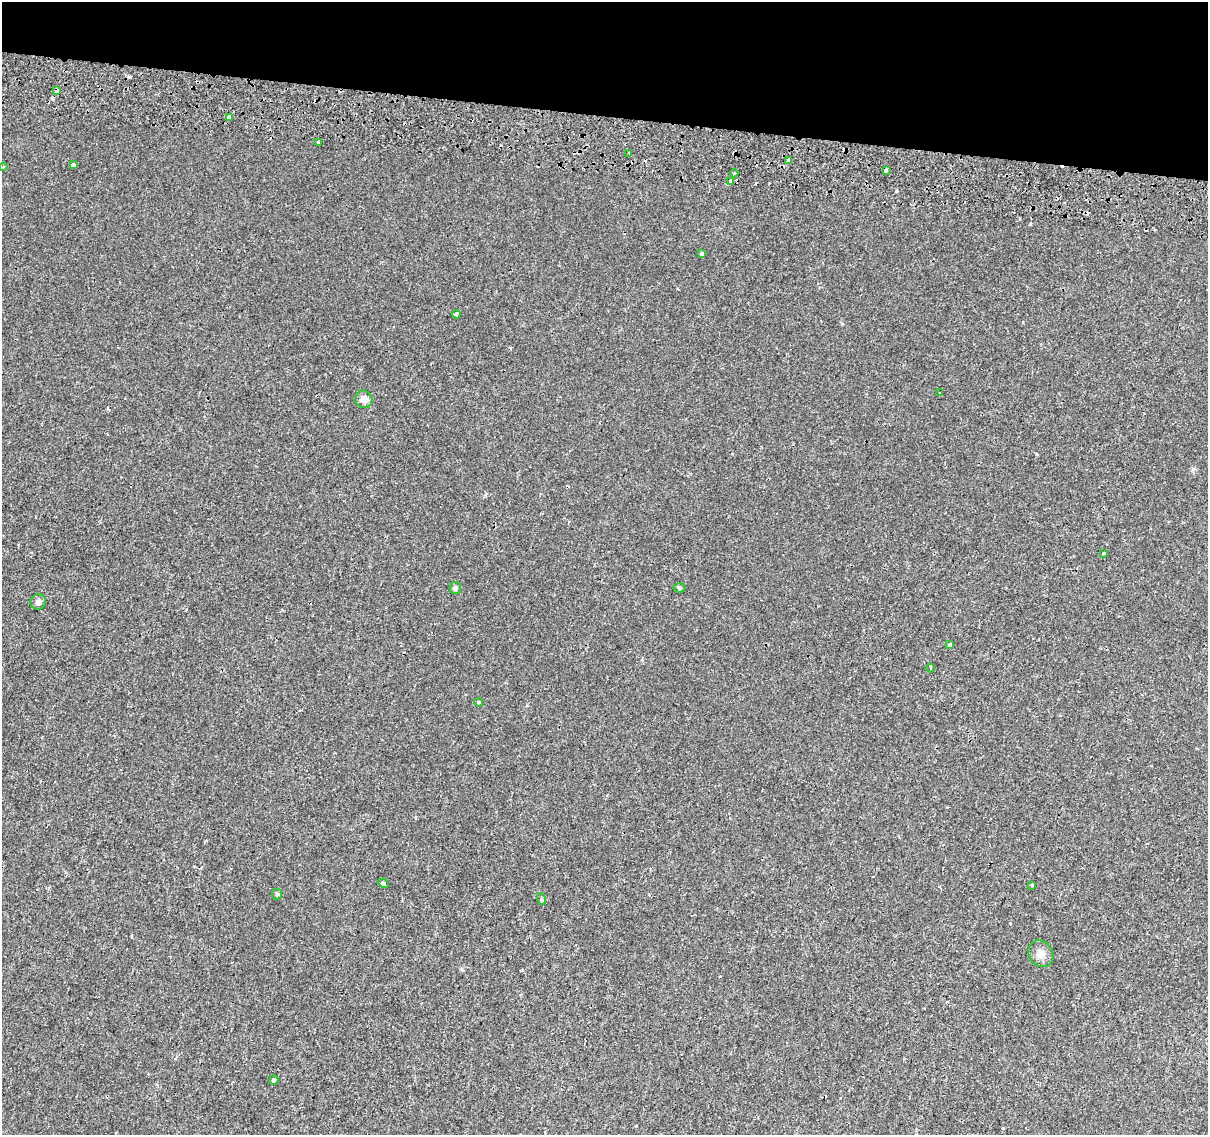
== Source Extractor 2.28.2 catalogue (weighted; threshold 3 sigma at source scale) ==
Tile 2 of 4 x 4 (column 2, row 1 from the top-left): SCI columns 1231-2436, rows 3683-4815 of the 4868 x 5159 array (HDU 1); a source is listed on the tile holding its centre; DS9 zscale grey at full resolution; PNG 1210 x 1137 px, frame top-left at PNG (2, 2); each listed source drawn as its Kron ellipse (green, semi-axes under 4 px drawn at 4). Shown black and unused: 10% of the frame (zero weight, under 2 of 3 exposures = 3% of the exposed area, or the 3 px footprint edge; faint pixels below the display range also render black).
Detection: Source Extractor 2.28.2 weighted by HDU 2 'WHT'; one run over the whole footprint, this tile lists its part. Background 1.45e-04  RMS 0.0039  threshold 0.0174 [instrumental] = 3 sigma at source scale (4.5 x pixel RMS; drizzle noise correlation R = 1.50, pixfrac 1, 0.0396/0.0396 arcsec/px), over >= 5 px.
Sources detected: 35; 8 cosmic-ray / hot-pixel residue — neither listed nor drawn; the other 27 listed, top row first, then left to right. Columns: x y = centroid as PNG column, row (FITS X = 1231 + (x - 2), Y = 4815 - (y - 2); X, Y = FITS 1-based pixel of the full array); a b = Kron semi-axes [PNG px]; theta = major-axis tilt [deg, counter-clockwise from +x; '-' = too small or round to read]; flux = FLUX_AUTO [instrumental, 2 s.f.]
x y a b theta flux
57 91 3 3 - 15
229 117 4 3 - 5
318 142 3 3 - 1
629 153 2 2 - 0.32
788 160 3 3 - 3.5
73 165 3 3 - 1.7
3 167 4 3 - 0.51
886 170 3 3 - 1.5
734 173 4 4 - 0.56
731 181 4 3 - 3.3
702 254 4 4 - 2
456 314 4 3 - 1.7
940 393 3 3 - 0.64
364 399 9 8 - 2.8
1103 553 3 3 - 1.5
455 588 6 6 - 0.79
680 588 6 4 -2 0.53
38 602 8 7 - 1.4
950 645 4 3 - 1
931 668 4 3 - 0.44
479 702 4 4 - 0.36
383 883 5 4 - 0.99
1032 885 3 3 - 0.62
277 894 5 5 - 0.56
541 899 6 4 -71 0.47
1041 954 14 11 -55 2.7
274 1080 5 4 - 0.48
Overlapping masked pixels (flux is a lower limit): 2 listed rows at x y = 57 91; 886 170
Isophote crosses this tile's border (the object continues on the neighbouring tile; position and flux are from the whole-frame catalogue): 1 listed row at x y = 3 167